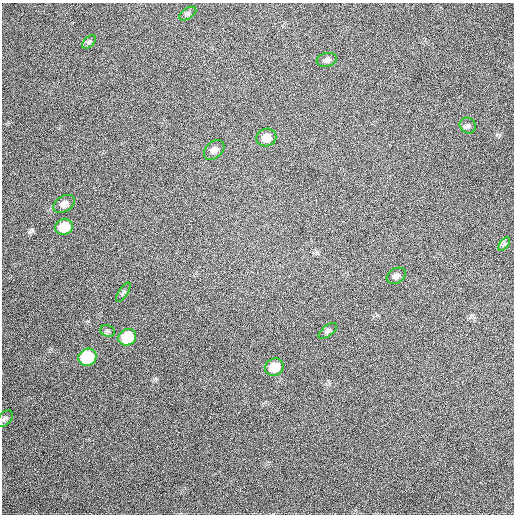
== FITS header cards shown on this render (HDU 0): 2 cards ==
NAXIS1  =                  512
NAXIS2  =                  512

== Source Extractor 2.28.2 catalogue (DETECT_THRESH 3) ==
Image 512 x 512 px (HDU 0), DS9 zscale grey, 1 PNG px = 1 image px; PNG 516 x 516 px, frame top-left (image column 1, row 512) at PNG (2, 3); each listed source drawn as its Kron ellipse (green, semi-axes under 4 px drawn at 4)
Background 491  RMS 14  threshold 40.7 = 3 sigma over >= 5 px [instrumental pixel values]
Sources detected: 17; all 17 listed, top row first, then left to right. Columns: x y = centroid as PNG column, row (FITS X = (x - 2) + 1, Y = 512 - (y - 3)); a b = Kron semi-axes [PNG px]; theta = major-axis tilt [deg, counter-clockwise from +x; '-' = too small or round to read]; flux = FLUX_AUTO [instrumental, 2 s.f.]
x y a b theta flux
188 14 9 5 33 2400
89 42 8 5 45 2000
327 60 10 6 11 3000
468 125 8 7 - 2900
266 138 10 8 19 11000
214 150 12 8 43 4100
64 204 11 7 29 5400
64 227 9 7 22 24000
504 244 8 4 53 1900
396 276 10 7 31 3600
123 292 11 4 57 2000
107 331 7 5 -22 2100
328 331 11 5 37 2300
127 337 9 8 - 36000
87 357 9 8 - 62000
274 367 9 8 - 17000
5 419 10 6 47 2600
At the frame edge (FLAGS 8, measured only in part): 1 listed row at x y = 5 419